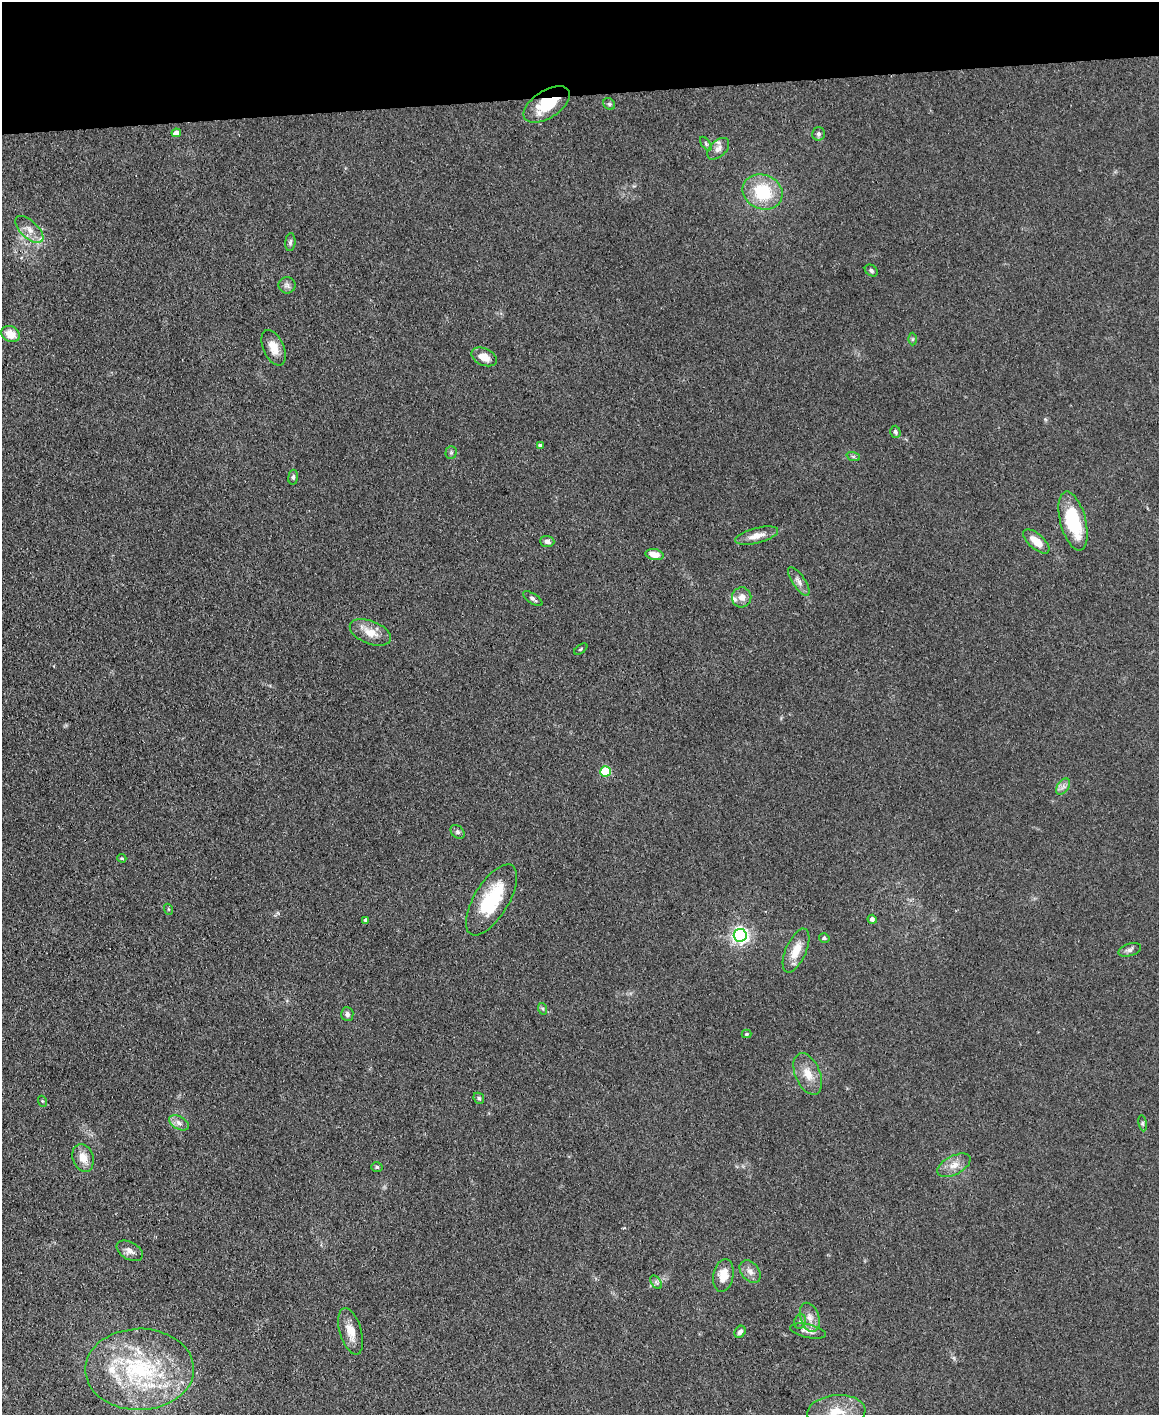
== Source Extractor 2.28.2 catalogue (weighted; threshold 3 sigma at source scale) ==
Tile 3 of 4 x 3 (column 3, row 1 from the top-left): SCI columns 2317-3473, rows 3070-4482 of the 4631 x 4616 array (HDU 1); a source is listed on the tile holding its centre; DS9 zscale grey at full resolution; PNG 1161 x 1417 px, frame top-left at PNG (2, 2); each listed source drawn as its Kron ellipse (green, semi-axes under 4 px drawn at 4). Shown black and unused: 7% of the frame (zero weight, under 3 of 4 exposures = <1% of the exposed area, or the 3 px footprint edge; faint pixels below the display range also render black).
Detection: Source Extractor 2.28.2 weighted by HDU 2 'WHT'; one run over the whole footprint, this tile lists its part. Background 0.133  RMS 0.0076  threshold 0.0342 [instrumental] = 3 sigma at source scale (4.5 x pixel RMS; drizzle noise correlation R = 1.50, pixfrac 1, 0.05/0.05 arcsec/px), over >= 5 px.
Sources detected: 67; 3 inside a brighter listed object's ellipse — not listed separately; the other 64 listed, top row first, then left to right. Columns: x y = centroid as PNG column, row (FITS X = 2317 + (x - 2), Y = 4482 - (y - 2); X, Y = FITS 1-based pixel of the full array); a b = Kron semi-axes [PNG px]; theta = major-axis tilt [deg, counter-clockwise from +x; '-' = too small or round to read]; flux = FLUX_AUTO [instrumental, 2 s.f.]
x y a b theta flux
547 104 26 13 33 28
609 104 6 5 - 1.5
176 133 5 4 - 6.1
818 134 7 6 - 1.9
706 144 8 4 -55 1.2
718 149 13 8 44 4.2
763 192 20 17 -23 38
29 229 17 8 -42 6.7
290 242 9 5 84 1.8
871 270 7 5 -35 1.6
287 285 8 8 - 2.8
11 334 9 7 -28 11
913 339 6 4 89 1.1
274 348 19 10 -66 9.4
484 357 13 8 -24 9.4
895 432 6 5 - 1.8
540 445 4 3 - 1.1
451 452 6 5 - 1.6
853 456 7 4 -19 1.3
293 477 7 5 83 1.6
1073 521 30 13 -75 44
757 536 22 7 14 8.7
547 541 7 5 -3 2.8
1036 541 16 7 -41 11
655 555 9 5 -12 9.1
799 581 16 6 -56 4.3
742 597 10 9 - 5.6
533 599 11 5 -34 2.4
370 632 21 11 -22 11
581 649 7 4 37 0.93
606 771 5 5 - 37
1063 787 9 6 57 3
457 832 8 5 -42 2
122 858 4 3 - 0.87
491 900 40 17 59 48
168 909 5 3 - 0.81
872 919 4 4 - 2.7
366 920 4 3 - 1.8
740 935 6 6 - 290
824 938 5 4 - 1.6
1130 950 11 6 17 2.6
796 951 23 10 67 12
543 1009 6 4 -71 1.2
347 1014 7 6 - 2.3
746 1034 5 4 - 0.9
808 1074 22 12 -67 12
479 1098 6 5 - 1.2
42 1101 5 3 - 0.79
179 1123 11 6 -30 3.7
1143 1123 8 4 -82 1.4
83 1158 14 10 -71 8.9
954 1165 18 9 28 8
377 1167 5 5 - 1.3
130 1251 14 8 -30 4.7
750 1272 13 9 -50 5.1
723 1275 16 10 79 11
656 1282 7 4 -56 1.7
810 1317 15 9 -71 6.6
800 1322 7 5 67 1.9
351 1331 24 11 -73 11
808 1331 18 6 -13 4.5
740 1332 6 5 - 2.5
139 1369 54 40 1 110
836 1412 29 17 5 20
Overlapping masked pixels (flux is a lower limit): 1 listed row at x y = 547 104
Isophote crosses this tile's border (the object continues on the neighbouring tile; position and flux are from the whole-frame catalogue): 1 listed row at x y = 836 1412